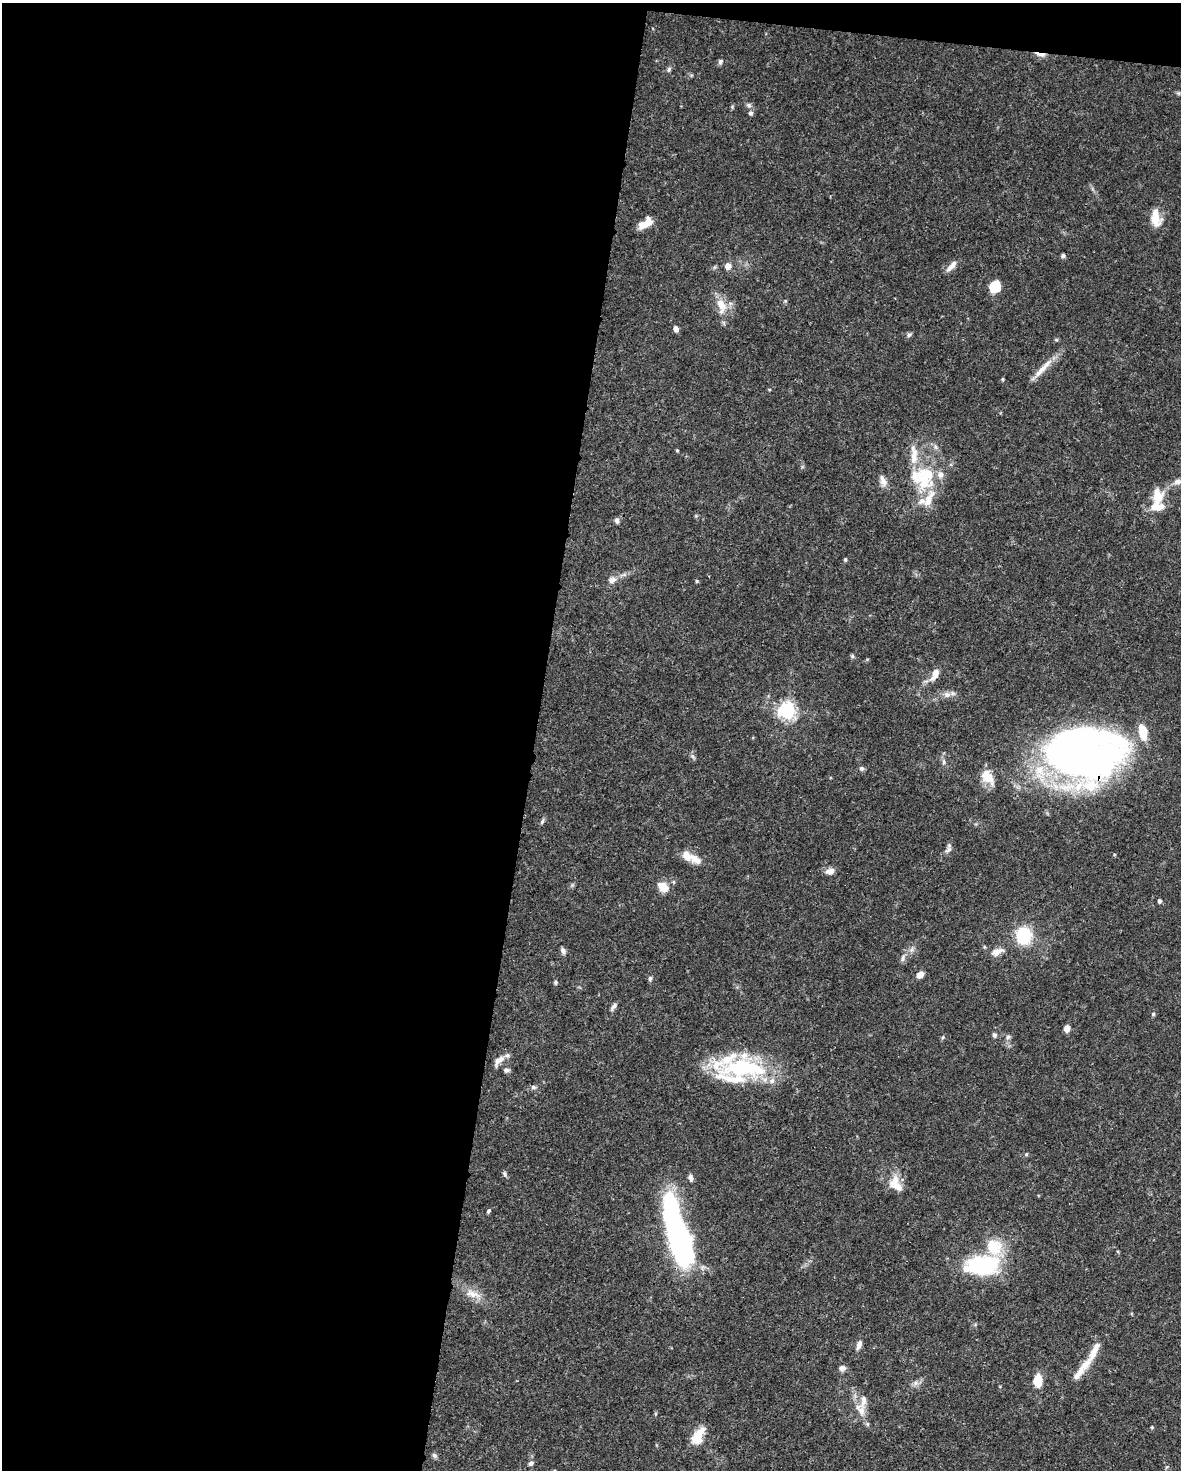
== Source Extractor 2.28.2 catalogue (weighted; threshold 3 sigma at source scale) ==
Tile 1 of 4 x 3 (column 1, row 1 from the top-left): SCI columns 1-1179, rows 3159-4626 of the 4717 x 4738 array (HDU 1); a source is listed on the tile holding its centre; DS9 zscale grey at full resolution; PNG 1183 x 1472 px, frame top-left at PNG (2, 3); no overlay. Shown black and unused: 46% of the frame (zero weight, under 3 of 5 exposures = <1% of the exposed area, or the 3 px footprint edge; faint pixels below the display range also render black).
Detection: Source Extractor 2.28.2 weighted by HDU 2 'WHT'; one run over the whole footprint, this tile lists its part. Background 0.0443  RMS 0.0016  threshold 0.00739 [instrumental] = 3 sigma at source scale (4.5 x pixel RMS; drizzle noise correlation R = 1.50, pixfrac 1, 0.05/0.05 arcsec/px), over >= 5 px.
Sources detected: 105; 4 inside a brighter object's white glare — not listed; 23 inside a brighter listed object's ellipse — not listed separately; the other 78 listed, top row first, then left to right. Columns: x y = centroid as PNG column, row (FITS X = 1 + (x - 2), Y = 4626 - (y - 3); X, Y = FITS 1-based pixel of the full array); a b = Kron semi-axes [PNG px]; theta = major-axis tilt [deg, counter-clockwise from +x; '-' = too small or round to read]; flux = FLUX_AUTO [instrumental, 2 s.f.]
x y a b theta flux
1040 54 17 4 -10 1
720 61 7 6 - 0.4
669 69 7 5 61 0.36
749 105 7 5 -20 0.39
751 113 7 6 - 0.43
1156 218 19 10 -83 3.1
645 223 16 8 34 2.1
1063 256 5 4 - 0.39
728 266 5 5 - 1.7
951 266 17 6 46 1.1
995 287 12 10 42 3.3
721 304 18 11 -56 2.6
676 329 5 5 - 0.86
909 335 7 5 44 0.33
1042 369 38 6 47 2.2
1003 379 4 4 - 0.19
935 447 7 4 -88 0.36
677 450 4 3 - 0.18
923 476 45 17 -77 8
883 481 16 7 -71 1
1178 482 10 7 14 0.7
1158 496 21 14 -87 3
617 520 7 5 -76 0.47
845 560 5 4 - 0.24
612 580 12 8 20 1
697 581 6 4 -89 0.18
852 656 6 4 -46 0.25
935 674 15 7 62 1.6
947 695 10 8 -10 0.85
787 710 7 6 - 64
1143 732 20 10 -80 3.2
1073 753 69 42 -32 92
693 757 8 4 -59 0.35
861 768 6 5 - 0.4
987 777 21 12 -57 2.6
543 821 8 4 64 0.35
948 850 11 6 44 0.61
687 856 14 10 -50 1.9
830 871 10 8 19 1
663 887 10 8 -43 2.6
1159 901 5 4 - 0.41
1024 936 8 7 - 19
563 951 8 6 -55 0.55
997 952 13 7 26 1.5
903 958 11 4 77 0.52
920 975 8 6 35 1.1
650 978 6 5 - 0.43
556 982 5 5 - 0.26
614 1006 11 5 56 0.52
1153 1014 5 5 - 0.22
1067 1028 5 4 - 1.9
994 1035 7 5 -72 0.37
943 1037 6 4 71 0.2
1008 1037 7 5 45 0.36
507 1055 7 6 - 0.42
497 1061 13 6 69 0.88
742 1068 63 27 3 17
506 1070 7 6 - 0.43
533 1087 7 5 -14 0.4
1026 1154 5 3 - 0.17
504 1173 7 4 -82 0.32
691 1178 10 6 -84 0.56
896 1184 24 15 -59 2.9
488 1211 5 4 - 0.33
678 1240 50 22 -72 43
981 1266 45 26 3 13
473 1294 23 9 -16 2
859 1344 12 6 69 0.81
1094 1352 32 8 63 2.5
842 1368 9 6 5 0.63
1038 1381 12 9 85 2.9
915 1383 7 4 72 0.39
863 1401 25 8 84 1.7
867 1424 6 4 -71 0.25
1152 1427 5 4 - 0.16
696 1438 15 14 - 2.7
434 1455 8 4 -31 0.34
531 1463 7 5 45 0.48
Overlapping masked pixels (flux is a lower limit): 2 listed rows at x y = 1040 54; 1073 753